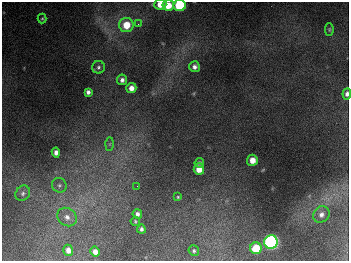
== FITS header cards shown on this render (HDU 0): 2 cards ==
NAXIS1  =                  347
NAXIS2  =                  259

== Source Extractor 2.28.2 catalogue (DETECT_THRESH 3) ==
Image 347 x 259 px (HDU 0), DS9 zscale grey, 1 PNG px = 1 image px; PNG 351 x 263 px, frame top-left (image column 1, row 259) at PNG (2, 2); each listed source drawn as its Kron ellipse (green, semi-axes under 4 px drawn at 4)
Background 679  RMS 50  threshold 150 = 3 sigma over >= 5 px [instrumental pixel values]
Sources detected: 32; all 32 listed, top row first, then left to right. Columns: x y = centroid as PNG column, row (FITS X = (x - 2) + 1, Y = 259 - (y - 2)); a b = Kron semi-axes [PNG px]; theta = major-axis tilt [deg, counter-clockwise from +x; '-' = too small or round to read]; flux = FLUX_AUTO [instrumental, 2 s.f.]
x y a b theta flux
160 4 6 5 - 4.2e+04
168 5 5 5 - 6.2e+04
180 5 6 6 - 2.5e+05
42 19 5 4 - 4.2e+03
138 24 4 4 - 4.4e+03
126 25 7 7 - 8.1e+04
329 29 6 4 90 5.0e+03
98 67 6 6 - 8.6e+03
194 67 5 5 - 1.3e+04
122 80 5 5 - 1.3e+04
131 88 5 5 - 2.2e+04
88 92 4 4 - 1.1e+04
347 94 6 4 83 1.4e+04
110 144 7 4 88 5.9e+03
56 152 5 4 - 1.5e+04
252 160 5 5 - 3.4e+04
199 163 5 4 - 5.6e+03
199 169 6 5 - 3.9e+04
59 185 7 7 - 1.0e+04
137 186 2 2 - 1.5e+03
23 193 8 7 - 1.1e+04
178 197 4 4 - 4.6e+03
137 214 5 4 - 1.2e+04
321 214 9 7 43 1.7e+04
67 217 10 8 -38 2.3e+04
135 221 4 4 - 4.3e+03
141 229 4 3 - 8.9e+03
271 242 7 6 - 1.1e+06
256 248 6 6 - 1.2e+05
68 250 5 5 - 1.9e+04
194 251 5 5 - 5.6e+03
95 252 5 4 - 2.0e+04
At the frame edge (FLAGS 8, measured only in part): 3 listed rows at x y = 160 4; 180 5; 347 94